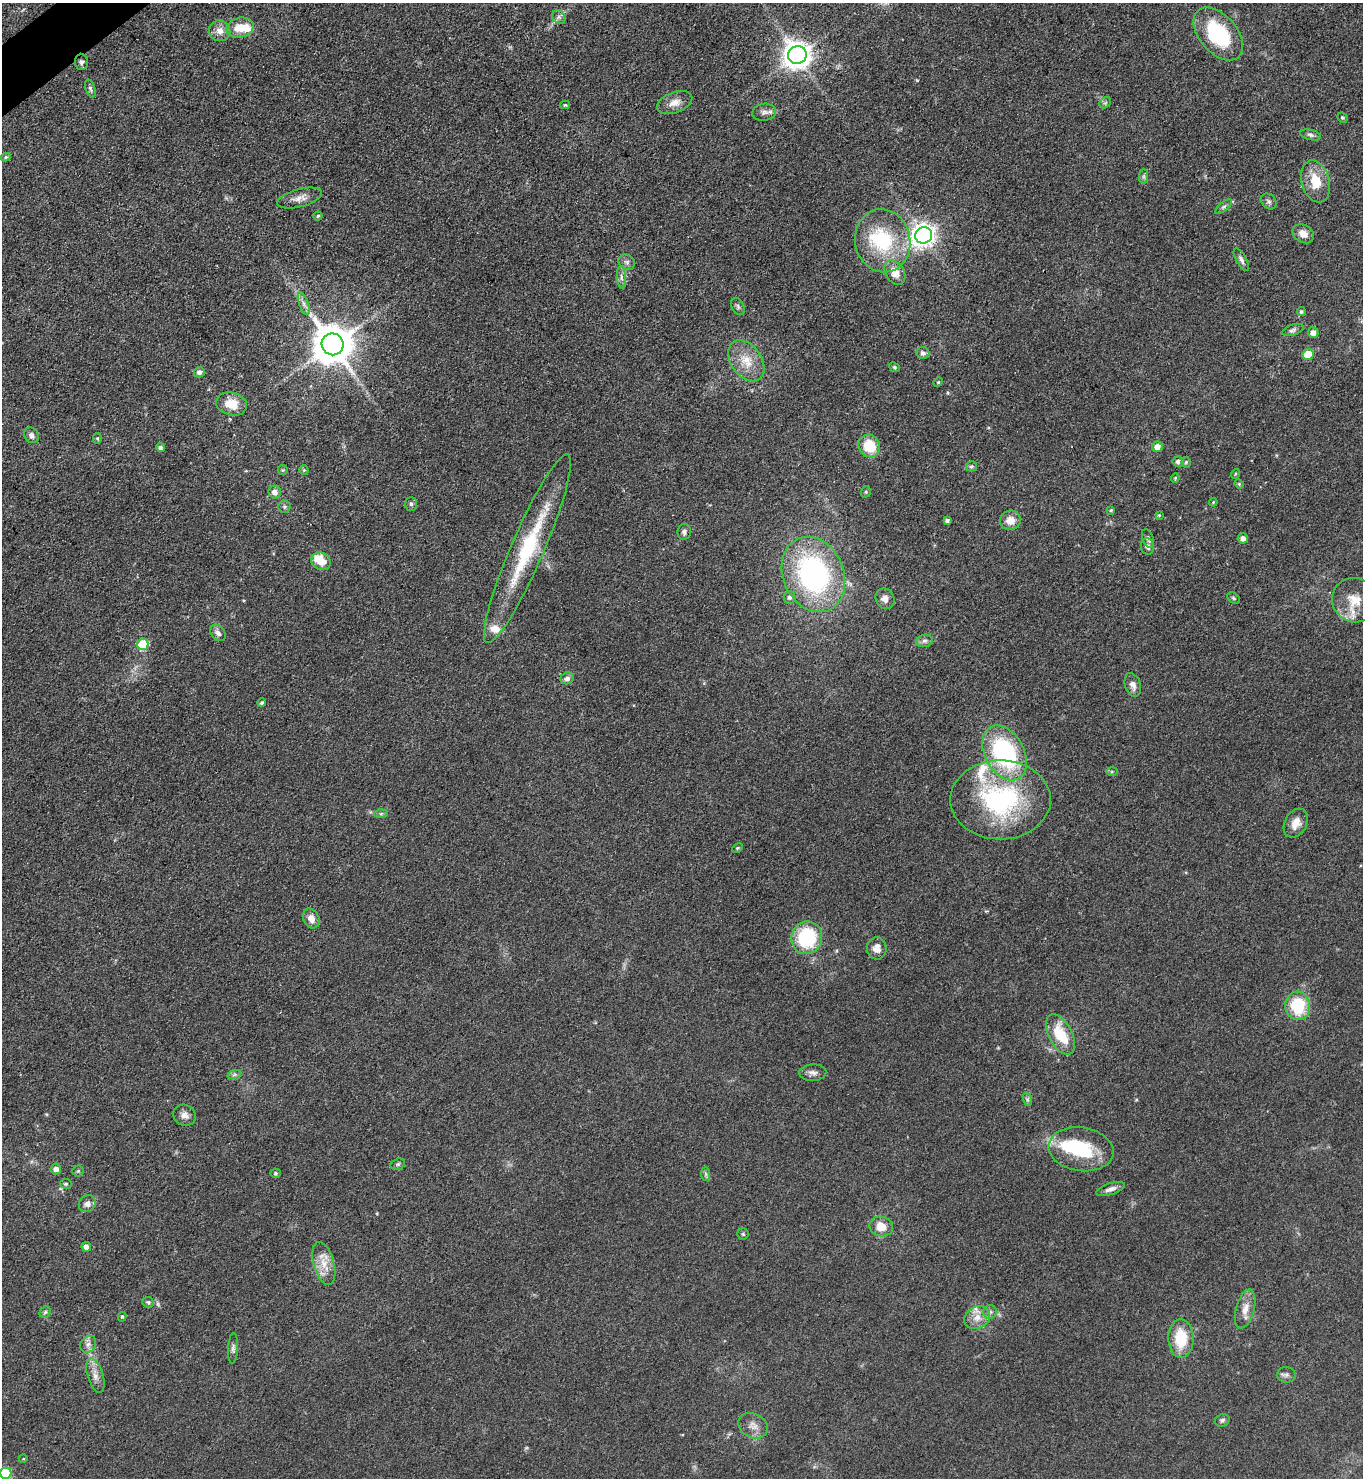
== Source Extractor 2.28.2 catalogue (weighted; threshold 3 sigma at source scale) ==
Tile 11 of 4 x 4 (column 3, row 3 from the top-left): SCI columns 2881-4241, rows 1479-2954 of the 5901 x 5907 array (HDU 1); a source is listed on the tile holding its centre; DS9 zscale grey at full resolution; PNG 1365 x 1480 px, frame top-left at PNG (2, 3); each listed source drawn as its Kron ellipse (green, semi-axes under 4 px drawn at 4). Shown black and unused: <1% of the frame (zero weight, under 3 of 4 exposures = <1% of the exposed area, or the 3 px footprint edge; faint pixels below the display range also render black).
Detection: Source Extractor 2.28.2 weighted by HDU 2 'WHT'; one run over the whole footprint, this tile lists its part. Background 0.0826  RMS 0.0067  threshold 0.0302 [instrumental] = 3 sigma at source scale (4.5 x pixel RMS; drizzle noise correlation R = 1.50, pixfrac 1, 0.05/0.05 arcsec/px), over >= 5 px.
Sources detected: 129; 2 inside a brighter object's white glare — neither listed nor drawn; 5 inside a brighter listed object's ellipse — not listed separately; the other 122 listed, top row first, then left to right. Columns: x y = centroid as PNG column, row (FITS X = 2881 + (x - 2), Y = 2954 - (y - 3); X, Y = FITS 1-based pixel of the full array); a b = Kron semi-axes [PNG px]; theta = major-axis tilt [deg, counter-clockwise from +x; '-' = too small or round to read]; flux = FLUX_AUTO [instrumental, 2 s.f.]
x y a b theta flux
559 17 7 6 - 2.1
240 28 14 10 15 12
220 31 11 10 - 5.5
1218 34 31 19 -50 52
797 55 9 9 - 840
81 62 8 6 -88 1.8
90 89 9 4 -72 1.5
675 103 18 10 20 6.5
1105 103 6 5 - 1.1
565 105 5 4 - 0.79
764 112 12 8 9 3.5
1342 118 5 4 - 0.87
1311 135 11 5 -13 1.8
6 157 5 4 - 1.2
1144 176 7 4 89 1.5
1316 181 21 14 -74 16
300 198 23 9 15 6
1269 201 9 6 -45 1.8
1223 207 10 4 40 1.7
318 216 4 4 - 1
1303 234 11 8 -33 5.4
924 235 8 8 - 520
883 241 32 27 -77 51
1241 260 12 5 -61 2.4
627 262 9 7 -35 2.4
895 273 13 9 -58 8.9
621 277 11 4 -85 2.6
304 304 12 4 -70 2.9
738 307 9 6 -60 1.7
1301 312 4 4 - 1.2
1293 330 11 5 19 1.9
1313 333 5 5 - 3.9
333 344 11 11 - 2300
923 353 6 6 - 2.7
1308 354 5 5 - 14
746 361 23 15 -54 14
895 367 6 4 -41 1.1
199 372 5 5 - 2.8
938 382 5 4 - 0.8
231 404 15 11 -14 12
31 435 8 7 - 3
97 438 5 4 - 1
869 446 11 10 - 20
160 447 4 4 - 1.6
1157 447 5 5 - 6
1178 462 5 5 - 2.4
1186 462 5 4 - 1.1
971 466 5 5 - 1.2
283 470 5 5 - 0.97
304 470 5 4 - 0.86
1235 474 5 3 - 0.63
1175 478 4 4 - 0.74
1239 484 5 4 - 0.73
275 492 6 6 - 3.7
866 492 6 4 70 1
1213 502 4 3 - 0.68
411 504 7 6 - 1.6
284 507 6 6 - 1.5
1111 510 4 3 - 0.76
1159 515 4 4 - 0.83
1010 520 10 9 - 7.4
947 521 4 4 - 1.5
684 532 8 6 82 2.1
1148 538 10 5 -72 1.9
1243 538 5 5 - 3.3
1147 547 8 6 -75 2.7
527 549 102 16 67 63
321 561 10 8 -26 11
813 574 39 30 -67 140
790 597 6 6 - 2.2
1234 598 7 4 -37 1.1
885 599 10 9 - 5
1355 600 23 22 - 16
218 633 9 6 -48 2.8
924 641 8 6 14 2.2
143 644 6 5 - 36
567 678 7 5 23 2.9
1133 685 12 7 -71 4.2
262 703 4 4 - 1.2
1005 753 29 19 -61 90
1112 771 6 4 0 0.89
1000 800 50 39 0 100
381 814 7 4 2 1.2
1296 823 15 11 61 7.5
737 848 5 4 - 0.88
311 918 10 7 -64 5.5
807 938 16 15 - 48
877 948 11 10 - 4.9
1298 1006 14 12 -85 32
1060 1035 22 11 -62 22
813 1073 13 8 2 3.4
234 1075 7 4 19 1.4
1027 1099 7 4 -72 1.2
184 1115 11 10 - 4.3
1081 1149 33 22 -8 36
398 1164 7 5 17 1.3
56 1169 5 5 - 3.1
78 1171 5 5 - 1
275 1173 5 5 - 1.5
706 1174 7 4 -90 1.3
66 1184 6 5 - 1.3
1111 1189 15 5 17 3.3
87 1204 9 8 - 3.8
881 1226 12 10 -13 9.7
743 1234 5 5 - 1
86 1247 4 4 - 4.1
324 1264 22 10 -74 10
148 1302 6 5 - 1.2
1245 1309 20 9 75 7.2
45 1312 6 5 - 1.2
990 1312 7 7 - 2.1
122 1317 5 4 - 0.92
977 1318 13 11 29 7.3
1181 1338 19 12 -89 23
88 1344 9 7 55 3.1
233 1348 15 5 87 2.2
1286 1375 9 7 -7 2.2
95 1376 18 7 -73 5.6
1222 1420 7 6 - 1.7
753 1426 15 12 -28 6
23 1459 4 3 - 0.52
6 1473 5 5 - 43
Isophote crosses this tile's border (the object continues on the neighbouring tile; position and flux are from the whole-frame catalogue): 1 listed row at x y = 6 1473